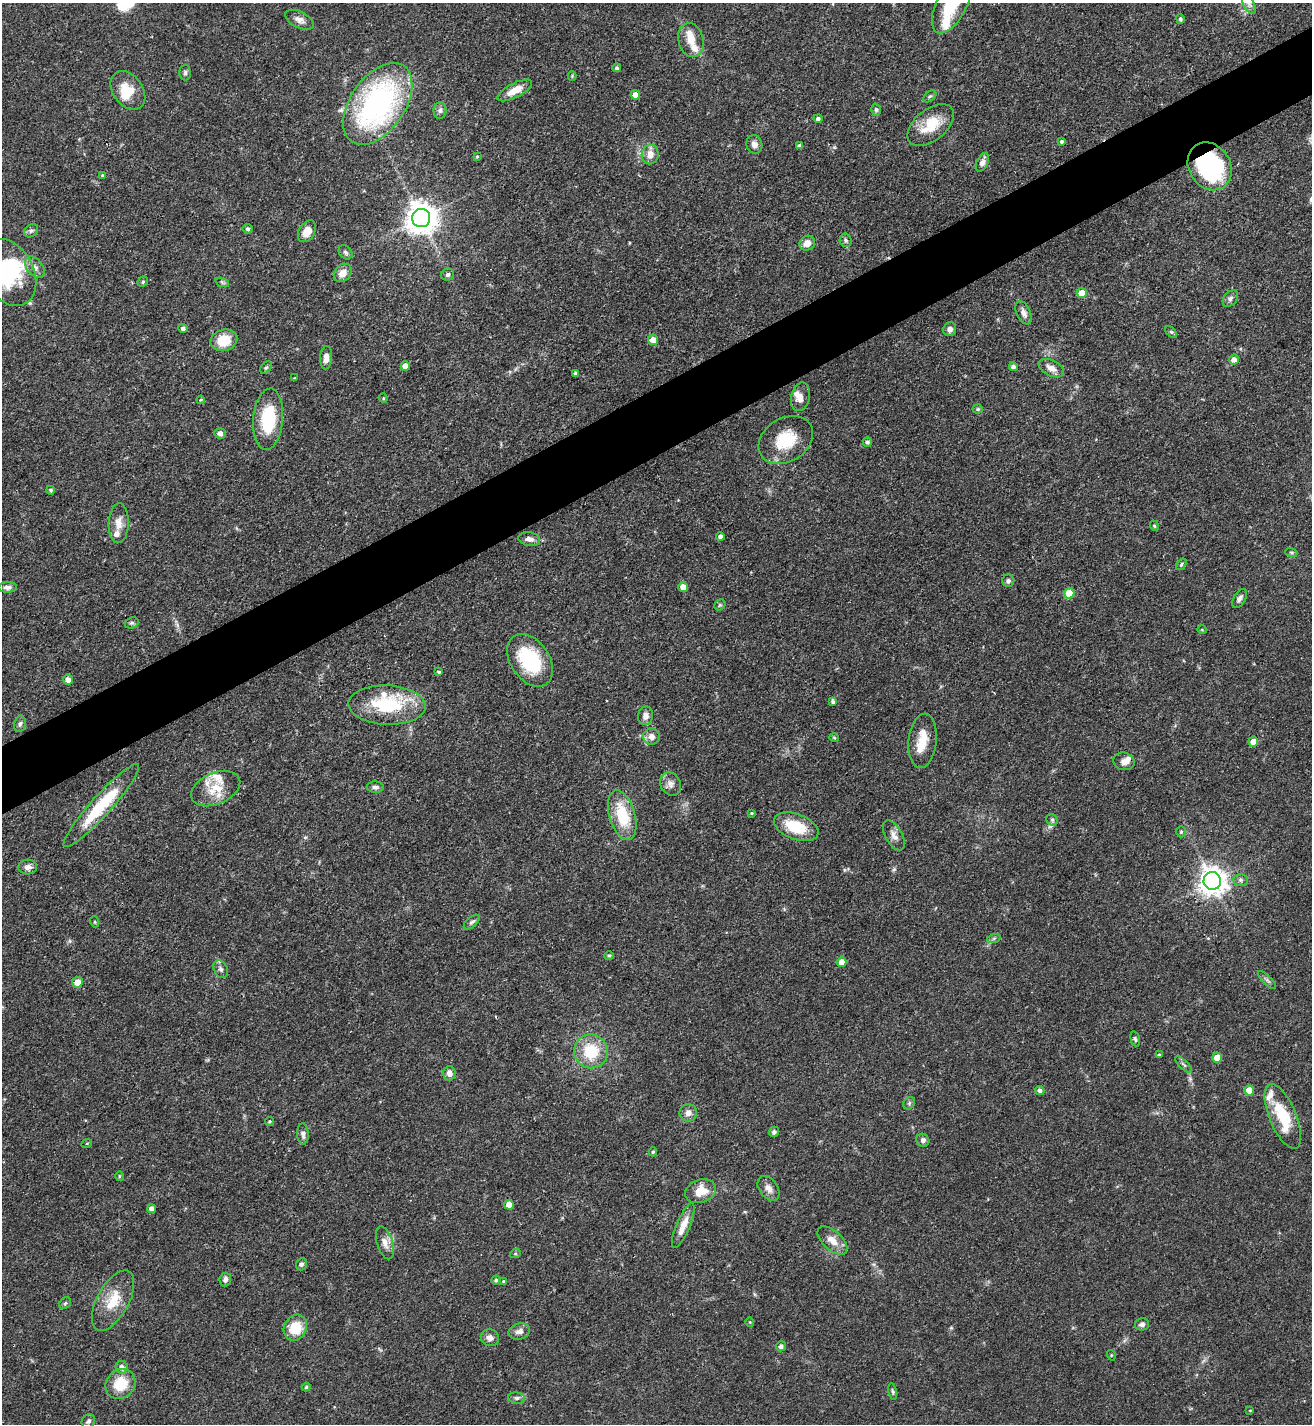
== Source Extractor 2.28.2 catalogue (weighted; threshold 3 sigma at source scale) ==
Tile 10 of 4 x 4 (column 2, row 3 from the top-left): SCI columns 1467-2776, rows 1427-2848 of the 5686 x 5696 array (HDU 1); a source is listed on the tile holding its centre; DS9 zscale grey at full resolution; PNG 1314 x 1426 px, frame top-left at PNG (2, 3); each listed source drawn as its Kron ellipse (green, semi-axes under 4 px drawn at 4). Shown black and unused: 5% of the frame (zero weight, under 3 of 4 exposures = <1% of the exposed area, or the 3 px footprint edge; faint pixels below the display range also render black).
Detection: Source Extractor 2.28.2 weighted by HDU 2 'WHT'; one run over the whole footprint, this tile lists its part. Background 0.0597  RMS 0.0039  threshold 0.0174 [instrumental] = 3 sigma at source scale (4.5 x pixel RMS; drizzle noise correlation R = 1.50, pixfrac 1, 0.05/0.05 arcsec/px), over >= 5 px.
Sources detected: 169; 3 inside a brighter object's white glare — neither listed nor drawn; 10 inside a brighter listed object's ellipse — not listed separately; the other 156 listed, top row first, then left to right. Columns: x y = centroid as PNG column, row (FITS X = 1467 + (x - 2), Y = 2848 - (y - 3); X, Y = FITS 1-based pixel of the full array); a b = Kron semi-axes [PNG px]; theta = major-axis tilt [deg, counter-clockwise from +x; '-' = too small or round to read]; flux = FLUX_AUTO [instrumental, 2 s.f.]
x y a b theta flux
1249 4 10 5 -63 1.5
951 5 31 15 63 18
1180 19 5 4 - 0.9
299 20 15 8 -26 2.4
691 40 17 12 -75 5.2
617 68 4 4 - 0.76
185 73 8 5 89 0.84
572 76 4 4 - 0.39
128 90 21 14 -54 7.3
515 90 19 7 27 5.2
635 95 5 4 - 3.8
930 96 7 4 39 0.71
378 104 46 27 55 89
440 110 8 6 88 1.2
876 110 6 5 - 0.72
818 119 4 4 - 1
931 125 27 15 39 11
1062 141 4 4 - 0.71
754 144 9 8 - 2.1
799 146 4 4 - 1.3
650 155 10 8 81 3.4
477 156 4 3 - 0.39
982 162 10 5 64 2.2
1210 166 25 20 -57 52
102 175 4 4 - 0.37
421 218 9 9 - 610
247 229 5 5 - 0.95
31 231 7 6 - 1
307 231 12 7 58 4.7
846 240 7 6 - 0.85
807 243 8 7 - 3.2
345 252 8 6 -45 0.92
35 267 12 8 -51 2.2
9 273 35 25 -63 25
343 273 10 8 46 4
448 275 6 6 - 0.97
143 282 5 4 - 0.69
222 282 7 4 -19 0.7
1082 293 5 5 - 6.7
1230 298 9 6 51 1.1
1024 313 12 7 -66 2.1
183 328 5 4 - 0.92
950 329 7 6 - 1.8
1171 332 7 4 -44 0.6
224 340 13 10 15 9.6
653 340 5 5 - 4.1
326 358 11 6 86 2.6
1234 360 5 5 - 2.2
405 366 4 4 - 3.6
1013 367 4 4 - 1.4
266 368 7 4 52 0.68
1051 368 13 7 -26 3
576 373 4 3 - 1.1
295 378 3 3 - 0.38
800 397 14 9 77 2.5
383 398 4 4 - 0.44
201 400 4 3 - 0.53
978 409 5 4 - 0.67
268 419 31 15 85 19
220 433 6 5 - 1.4
786 440 29 21 33 15
867 442 5 4 - 1
51 490 4 4 - 0.78
119 523 20 10 88 3.8
1154 526 5 4 - 0.54
720 536 4 4 - 1.4
529 539 11 6 -8 1.9
1291 552 6 4 -19 0.57
1181 564 6 4 54 0.57
1008 581 6 6 - 1
8 587 9 5 2 1.4
683 587 5 4 - 4.9
1069 593 5 5 - 11
1240 599 10 5 61 1.5
720 605 6 5 - 0.64
132 623 7 5 19 0.8
1202 630 4 3 - 0.3
530 660 29 19 -56 26
439 672 4 3 - 0.61
68 680 5 4 - 2.3
833 701 4 4 - 1
387 705 39 19 -3 26
646 716 9 7 80 2
20 724 8 6 78 1.1
652 736 8 8 - 2.7
834 738 5 4 - 0.49
923 741 27 14 84 7.5
1253 742 5 5 - 4.5
1124 761 11 8 -14 2.5
670 784 12 10 -61 2.4
375 787 8 5 -2 1.1
216 789 26 15 23 8.9
101 805 55 10 48 22
751 813 4 3 - 0.54
622 815 26 13 -74 16
1052 820 6 5 - 0.81
796 827 23 12 -21 14
1181 832 5 4 - 0.65
894 835 16 8 -60 2.5
28 867 9 7 3 1.8
1240 880 7 6 - 0.93
1212 881 9 8 - 430
95 922 5 3 - 0.4
472 922 10 5 41 0.98
994 938 7 4 19 0.64
609 956 5 4 - 0.5
841 962 5 5 - 4.3
221 969 9 6 -63 1.3
1267 980 12 3 -45 0.91
77 982 5 5 - 3.7
1135 1039 8 4 -75 0.71
591 1051 17 17 - 15
1159 1055 3 3 - 0.41
1217 1058 5 5 - 6.5
1184 1065 11 4 -44 1
449 1073 7 6 - 1.9
1040 1091 4 4 - 1.4
1249 1091 5 5 - 7.1
909 1103 7 5 48 0.75
688 1113 8 8 - 2.3
1283 1116 34 13 -67 17
270 1121 5 3 - 0.48
774 1132 5 5 - 1.1
303 1134 10 5 -87 1.4
923 1140 7 6 - 1.2
87 1143 5 3 - 0.34
653 1152 4 4 - 0.6
119 1176 5 3 - 0.46
768 1188 13 9 -54 2.5
701 1191 16 11 19 6.8
509 1205 5 4 - 4.7
152 1209 4 4 - 1.8
683 1225 24 7 67 5.3
832 1240 18 9 -42 4.3
385 1243 17 8 -73 3.1
515 1254 5 3 - 0.43
301 1264 6 5 - 1
225 1279 7 6 - 1.4
496 1280 4 4 - 0.7
503 1281 4 3 - 0.38
113 1301 33 16 61 11
65 1303 6 5 - 0.6
750 1322 4 4 - 0.39
1142 1324 7 6 - 1.4
295 1328 13 11 61 11
519 1331 11 8 16 2.2
490 1338 9 8 - 2
781 1346 5 5 - 1.4
1111 1355 5 3 - 0.33
122 1367 6 6 - 2.2
120 1384 16 14 41 11
306 1387 4 4 - 0.63
893 1391 8 4 -79 0.68
517 1398 8 5 -8 0.98
1250 1410 4 3 - 0.28
88 1421 7 6 - 0.99
Overlapping masked pixels (flux is a lower limit): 1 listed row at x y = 1210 166
Isophote crosses this tile's border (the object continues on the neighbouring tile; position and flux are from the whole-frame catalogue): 2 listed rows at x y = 951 5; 9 273